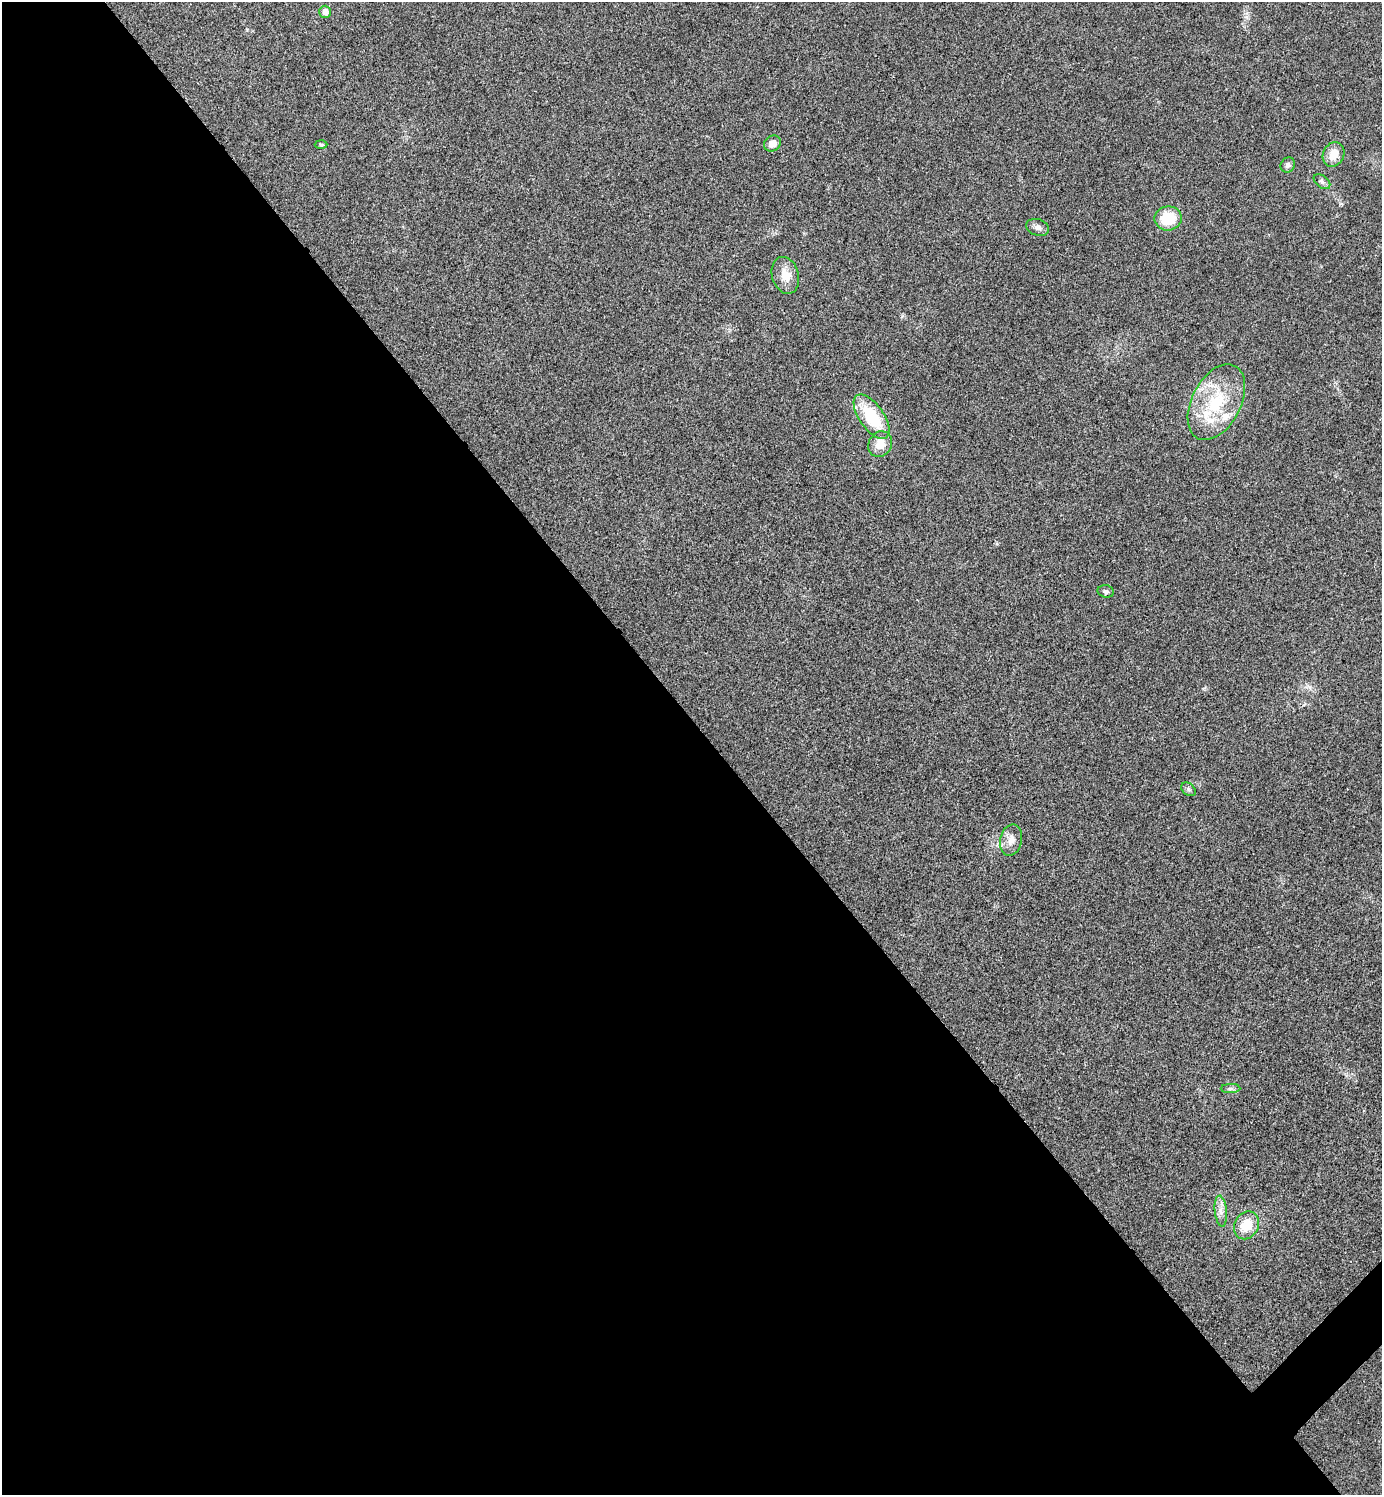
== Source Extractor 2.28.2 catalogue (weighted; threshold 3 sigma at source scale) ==
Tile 9 of 4 x 4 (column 1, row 3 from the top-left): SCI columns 301-1680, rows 1497-2989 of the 5980 x 5981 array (HDU 1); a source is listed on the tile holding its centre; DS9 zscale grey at full resolution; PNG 1384 x 1497 px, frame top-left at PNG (2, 2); each listed source drawn as its Kron ellipse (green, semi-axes under 4 px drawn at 4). Shown black and unused: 52% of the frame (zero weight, under 3 of 4 exposures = <1% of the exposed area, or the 3 px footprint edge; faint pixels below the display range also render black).
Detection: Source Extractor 2.28.2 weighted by HDU 2 'WHT'; one run over the whole footprint, this tile lists its part. Background 0.0285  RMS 0.0054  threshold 0.0241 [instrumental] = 3 sigma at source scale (4.5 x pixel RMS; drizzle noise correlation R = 1.50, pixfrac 1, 0.05/0.05 arcsec/px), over >= 5 px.
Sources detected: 21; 3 inside a brighter listed object's ellipse — not listed separately; the other 18 listed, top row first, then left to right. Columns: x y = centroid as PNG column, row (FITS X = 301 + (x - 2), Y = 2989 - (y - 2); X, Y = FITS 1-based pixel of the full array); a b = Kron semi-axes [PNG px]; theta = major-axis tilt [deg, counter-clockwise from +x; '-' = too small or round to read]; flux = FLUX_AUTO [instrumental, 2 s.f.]
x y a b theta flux
325 12 6 5 - 3.2
772 143 9 7 34 4.3
321 145 6 4 -2 0.69
1334 154 13 10 63 7.7
1288 165 8 7 - 1.7
1322 182 9 6 -39 1.5
1168 218 13 12 - 18
1038 227 12 8 -17 2.5
785 275 19 13 -74 7.9
1216 402 41 24 63 33
872 417 26 12 -55 26
880 444 13 11 57 7
1106 591 8 6 -12 1.6
1189 789 8 6 -42 1.3
1011 840 16 10 77 4.6
1230 1089 10 4 0 1.4
1221 1211 15 6 -84 3.3
1246 1225 14 12 59 12
Unlisted compact peaks at least as high as the median listed source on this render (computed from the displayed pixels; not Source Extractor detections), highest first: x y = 1246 17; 247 30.